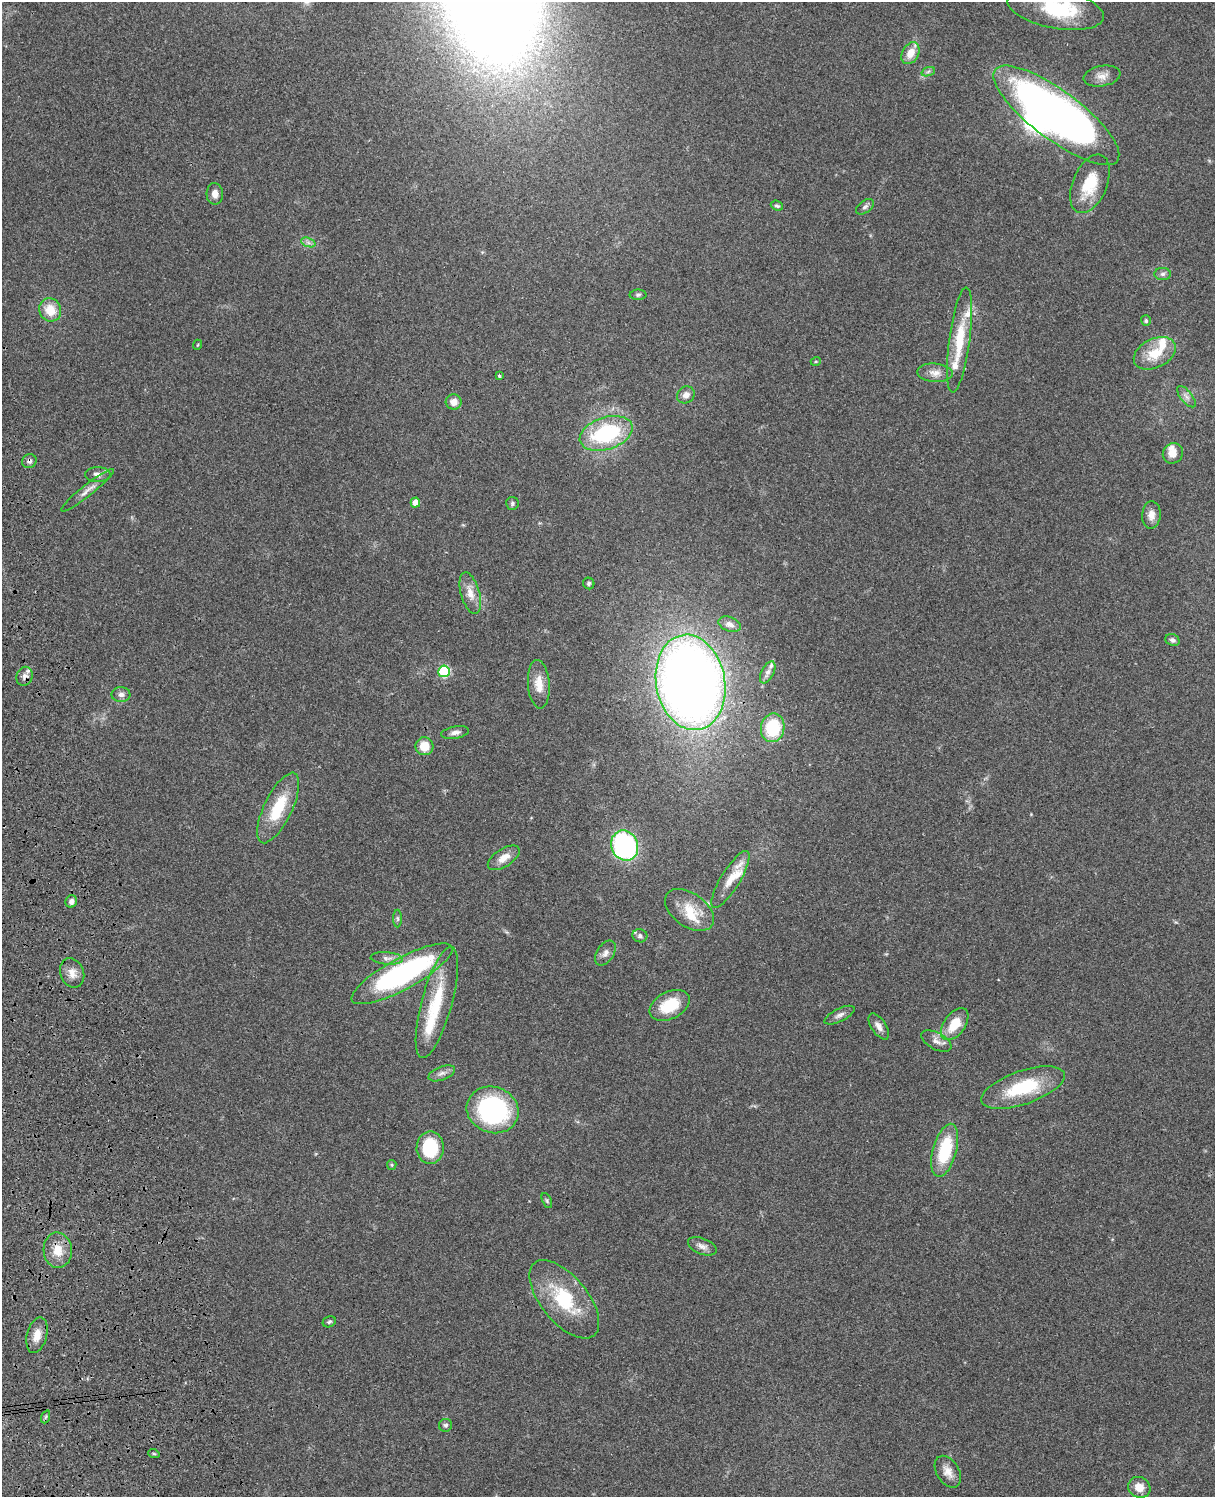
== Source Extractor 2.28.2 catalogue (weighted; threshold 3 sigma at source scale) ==
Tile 7 of 4 x 3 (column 3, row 2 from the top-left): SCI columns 2545-3757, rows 1773-3267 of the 5088 x 4927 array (HDU 1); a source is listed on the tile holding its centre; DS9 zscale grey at full resolution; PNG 1217 x 1499 px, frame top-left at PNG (2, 2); each listed source drawn as its Kron ellipse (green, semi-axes under 4 px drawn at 4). Shown black and unused: <1% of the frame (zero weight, under 3 of 4 exposures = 6% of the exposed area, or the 3 px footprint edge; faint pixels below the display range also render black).
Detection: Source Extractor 2.28.2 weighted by HDU 2 'WHT'; one run over the whole footprint, this tile lists its part. Background 0.0758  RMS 0.0059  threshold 0.0264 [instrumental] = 3 sigma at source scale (4.5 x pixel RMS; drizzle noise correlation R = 1.50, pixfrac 1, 0.05/0.05 arcsec/px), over >= 5 px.
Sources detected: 91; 1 inside a brighter object's white glare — neither listed nor drawn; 11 inside a brighter listed object's ellipse — not listed separately; the other 79 listed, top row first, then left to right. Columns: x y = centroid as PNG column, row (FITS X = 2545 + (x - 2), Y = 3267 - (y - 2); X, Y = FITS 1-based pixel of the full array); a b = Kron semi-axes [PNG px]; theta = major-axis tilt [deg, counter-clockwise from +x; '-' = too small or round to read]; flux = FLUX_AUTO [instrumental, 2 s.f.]
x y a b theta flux
1056 9 49 19 -11 42
910 53 12 8 62 7.8
928 72 7 4 20 1.1
1102 76 19 10 10 4.9
1056 115 76 24 -37 370
1090 184 31 17 68 19
215 194 11 8 -87 3.7
777 206 6 5 - 1
865 207 10 6 37 1.7
308 242 7 4 -20 1.7
1163 274 8 6 2 1.5
638 295 8 5 1 1.3
50 310 12 11 - 11
1146 321 5 5 - 1
959 340 53 10 82 24
197 345 5 3 - 0.46
1155 353 22 14 26 15
816 361 5 3 - 0.56
935 373 18 9 -4 5.1
499 376 3 3 - 1.1
686 395 9 8 - 3.7
1186 397 13 5 -51 2.5
454 402 8 7 - 4.7
606 433 27 16 18 54
1173 453 10 9 - 4.9
29 461 7 6 - 1.8
98 475 13 7 1 3.4
88 490 33 5 39 4.7
415 503 5 4 - 5.5
512 503 6 6 - 1.2
1151 515 14 9 87 4.6
589 583 6 5 - 1.3
470 593 21 9 -74 6.8
730 624 11 7 -21 3.2
1172 640 7 5 -23 1.8
444 671 6 5 - 44
768 672 12 6 63 2.5
24 676 9 8 - 2.7
691 682 48 34 -80 660
539 684 24 11 -85 8.4
121 695 9 7 2 2.4
773 728 14 12 79 27
455 732 14 6 9 2.7
424 746 9 9 - 10
278 808 38 14 64 25
625 845 15 13 -68 110
504 858 18 9 33 6.4
730 879 33 9 59 11
71 901 6 5 - 2.8
689 910 27 17 -35 14
397 919 9 4 -89 1.1
640 936 7 6 - 1.7
605 953 14 8 56 3.1
387 958 16 6 -4 3.1
72 973 15 11 -68 5.5
402 974 57 15 28 120
437 1002 57 15 75 30
670 1005 21 13 27 20
840 1015 16 6 26 2.8
955 1024 18 10 54 14
879 1026 15 7 -56 3.6
936 1041 16 8 -28 4
442 1073 14 6 20 2.9
1023 1087 44 16 19 34
493 1110 26 23 -21 89
430 1148 16 13 89 29
945 1150 27 11 74 31
392 1165 5 4 - 0.72
547 1201 8 4 -64 0.97
702 1246 15 8 -21 3.4
58 1250 18 14 -87 10
564 1299 47 23 -51 37
329 1322 7 5 25 1.1
37 1335 18 10 75 7.1
45 1417 7 4 70 0.98
446 1425 6 6 - 1.4
154 1454 6 3 -19 0.71
948 1472 17 11 -59 5.7
1139 1487 11 10 - 6
Overlapping masked pixels (flux is a lower limit): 2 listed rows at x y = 29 461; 24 676
Isophote crosses this tile's border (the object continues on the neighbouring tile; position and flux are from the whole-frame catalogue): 1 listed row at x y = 1056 9